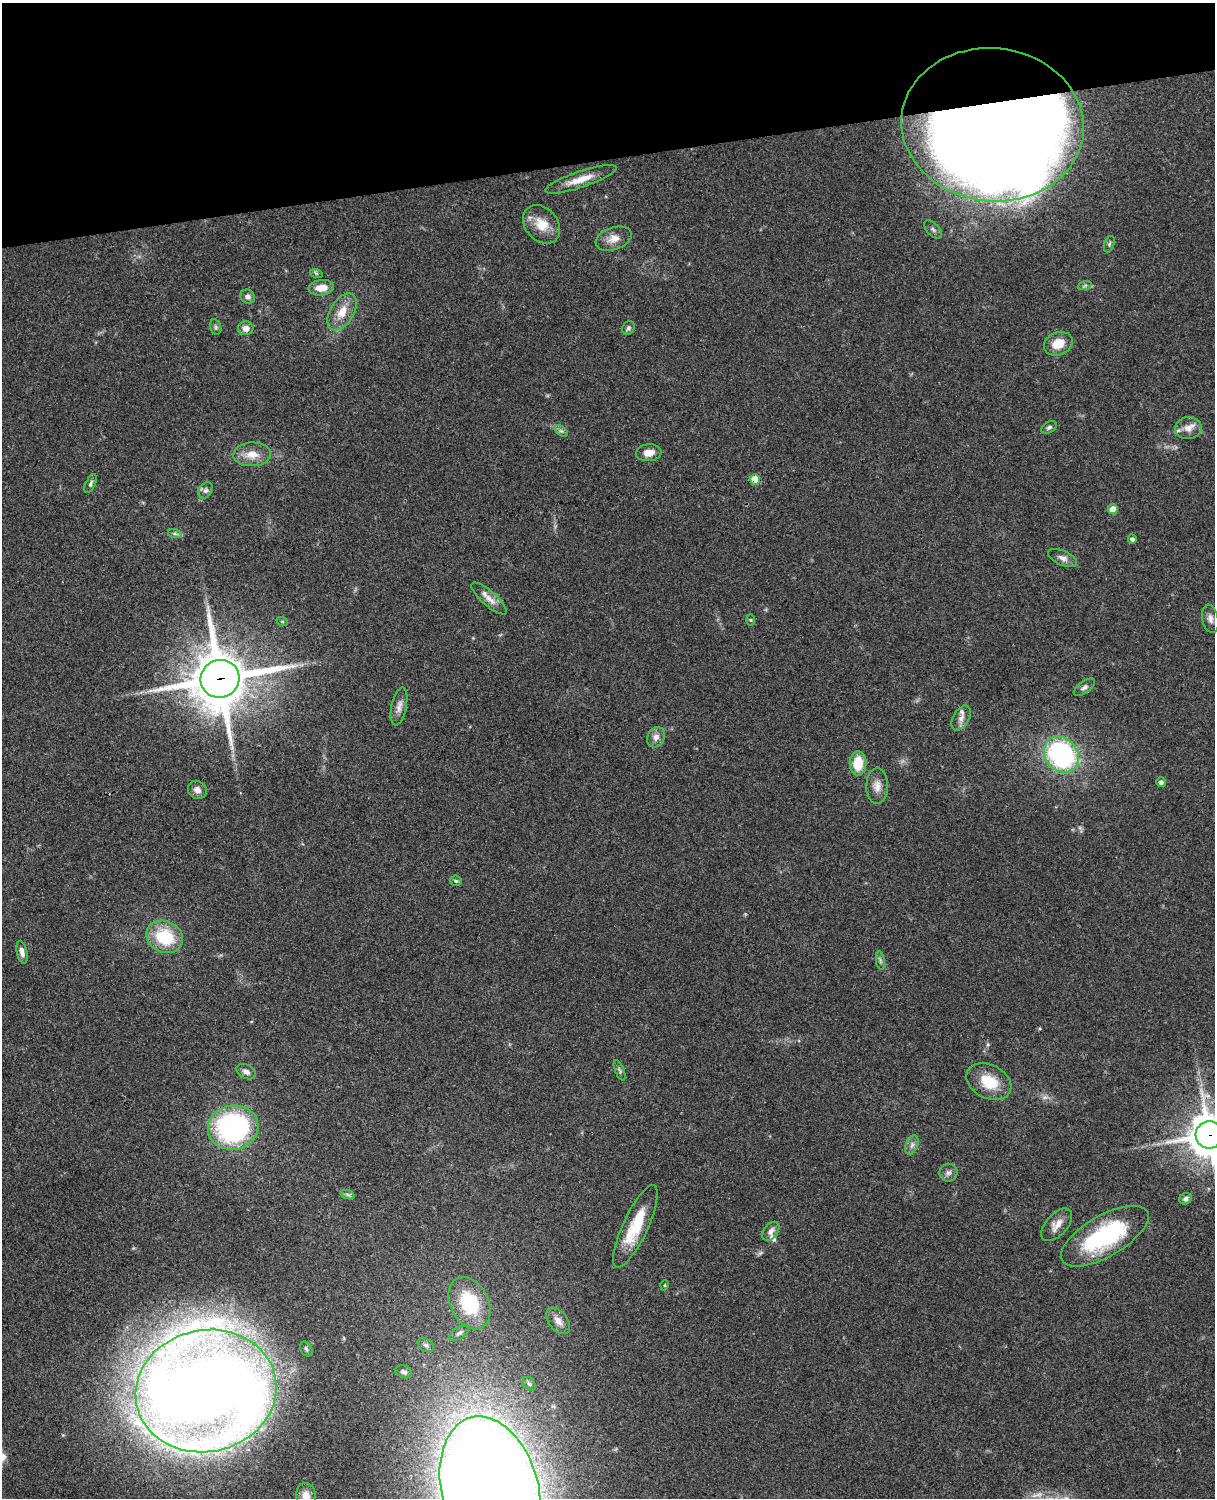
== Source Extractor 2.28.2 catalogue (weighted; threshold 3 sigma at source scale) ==
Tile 3 of 4 x 3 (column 3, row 1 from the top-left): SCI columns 2545-3757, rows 3268-4763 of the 5088 x 4927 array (HDU 1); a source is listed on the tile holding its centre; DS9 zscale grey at full resolution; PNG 1217 x 1500 px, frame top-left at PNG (2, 3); each listed source drawn as its Kron ellipse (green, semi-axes under 4 px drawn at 4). Shown black and unused: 10% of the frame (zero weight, under 3 of 4 exposures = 6% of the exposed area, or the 3 px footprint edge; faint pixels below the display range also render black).
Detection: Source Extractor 2.28.2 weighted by HDU 2 'WHT'; one run over the whole footprint, this tile lists its part. Background 0.0758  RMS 0.0059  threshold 0.0264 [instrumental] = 3 sigma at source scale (4.5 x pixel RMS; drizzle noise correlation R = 1.50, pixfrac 1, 0.05/0.05 arcsec/px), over >= 5 px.
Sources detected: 74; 1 too faint to see at this stretch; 1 inside a brighter object's white glare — neither listed nor drawn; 3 inside a brighter listed object's ellipse — not listed separately; the other 69 listed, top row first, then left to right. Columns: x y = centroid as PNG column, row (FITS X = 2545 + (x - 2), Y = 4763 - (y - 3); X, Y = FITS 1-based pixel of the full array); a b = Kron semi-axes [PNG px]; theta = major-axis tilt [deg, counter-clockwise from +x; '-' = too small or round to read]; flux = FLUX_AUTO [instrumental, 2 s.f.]
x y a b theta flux
992 125 91 76 -6 1900
581 179 37 8 18 9.6
542 224 21 16 -49 12
933 229 11 6 -46 2.1
614 239 19 11 19 6.1
1109 244 8 5 70 1.1
316 273 6 4 -18 0.92
1085 285 7 4 20 1.1
321 288 13 7 7 7.1
248 297 7 7 - 2.1
342 312 20 12 59 10
216 327 8 5 -74 1.2
246 328 8 7 - 4.2
628 328 7 6 - 1.4
1058 344 15 11 23 10
1049 427 8 5 31 1.4
1188 428 13 11 7 5.4
561 431 8 4 -35 1.2
649 453 13 8 5 5.6
252 454 19 12 2 8.3
755 479 5 5 - 15
91 483 10 5 65 1.4
206 490 8 6 57 1.6
1113 509 5 5 - 8.3
175 534 7 4 -19 1.2
1132 539 4 4 - 1.8
1063 558 15 7 -24 3.3
489 598 22 7 -42 5.2
1210 619 14 8 -79 3.3
751 620 5 4 - 0.61
282 621 6 3 -18 0.64
220 679 19 19 - 3500
1084 687 12 6 36 2.1
399 706 19 7 79 3.9
961 718 13 8 60 3.6
656 737 10 8 60 3.5
1061 755 19 16 -51 92
858 763 12 8 90 14
1161 782 5 5 - 1.9
877 786 17 11 89 5.5
197 790 10 8 -36 3.2
456 881 6 5 - 0.9
165 937 19 15 -26 28
22 952 12 5 -77 2.9
880 961 9 4 -81 1.4
620 1070 11 4 -67 1.4
246 1072 10 7 -28 2.7
989 1082 24 16 -27 17
233 1128 25 22 10 110
1209 1135 14 13 - 1700
912 1145 10 6 69 2.3
948 1173 9 9 - 2.4
348 1195 7 4 -19 1.2
1186 1199 6 5 - 2
1057 1225 20 10 48 5.9
635 1226 45 12 65 23
771 1231 11 7 53 3.1
1105 1236 49 20 30 61
665 1285 5 3 - 0.48
469 1303 27 19 -64 34
558 1321 15 9 -52 4.1
459 1333 11 5 34 2
426 1345 9 6 -33 1.7
306 1349 8 5 -62 1.4
404 1372 9 6 -21 1.9
529 1384 8 5 -48 1.2
206 1391 71 61 12 1400
490 1490 75 48 -75 1900
306 1496 13 10 -80 6.4
Overlapping masked pixels (flux is a lower limit): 4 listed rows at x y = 992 125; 755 479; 220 679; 1209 1135
Isophote crosses this tile's border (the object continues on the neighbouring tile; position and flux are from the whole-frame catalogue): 3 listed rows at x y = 1209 1135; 490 1490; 306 1496